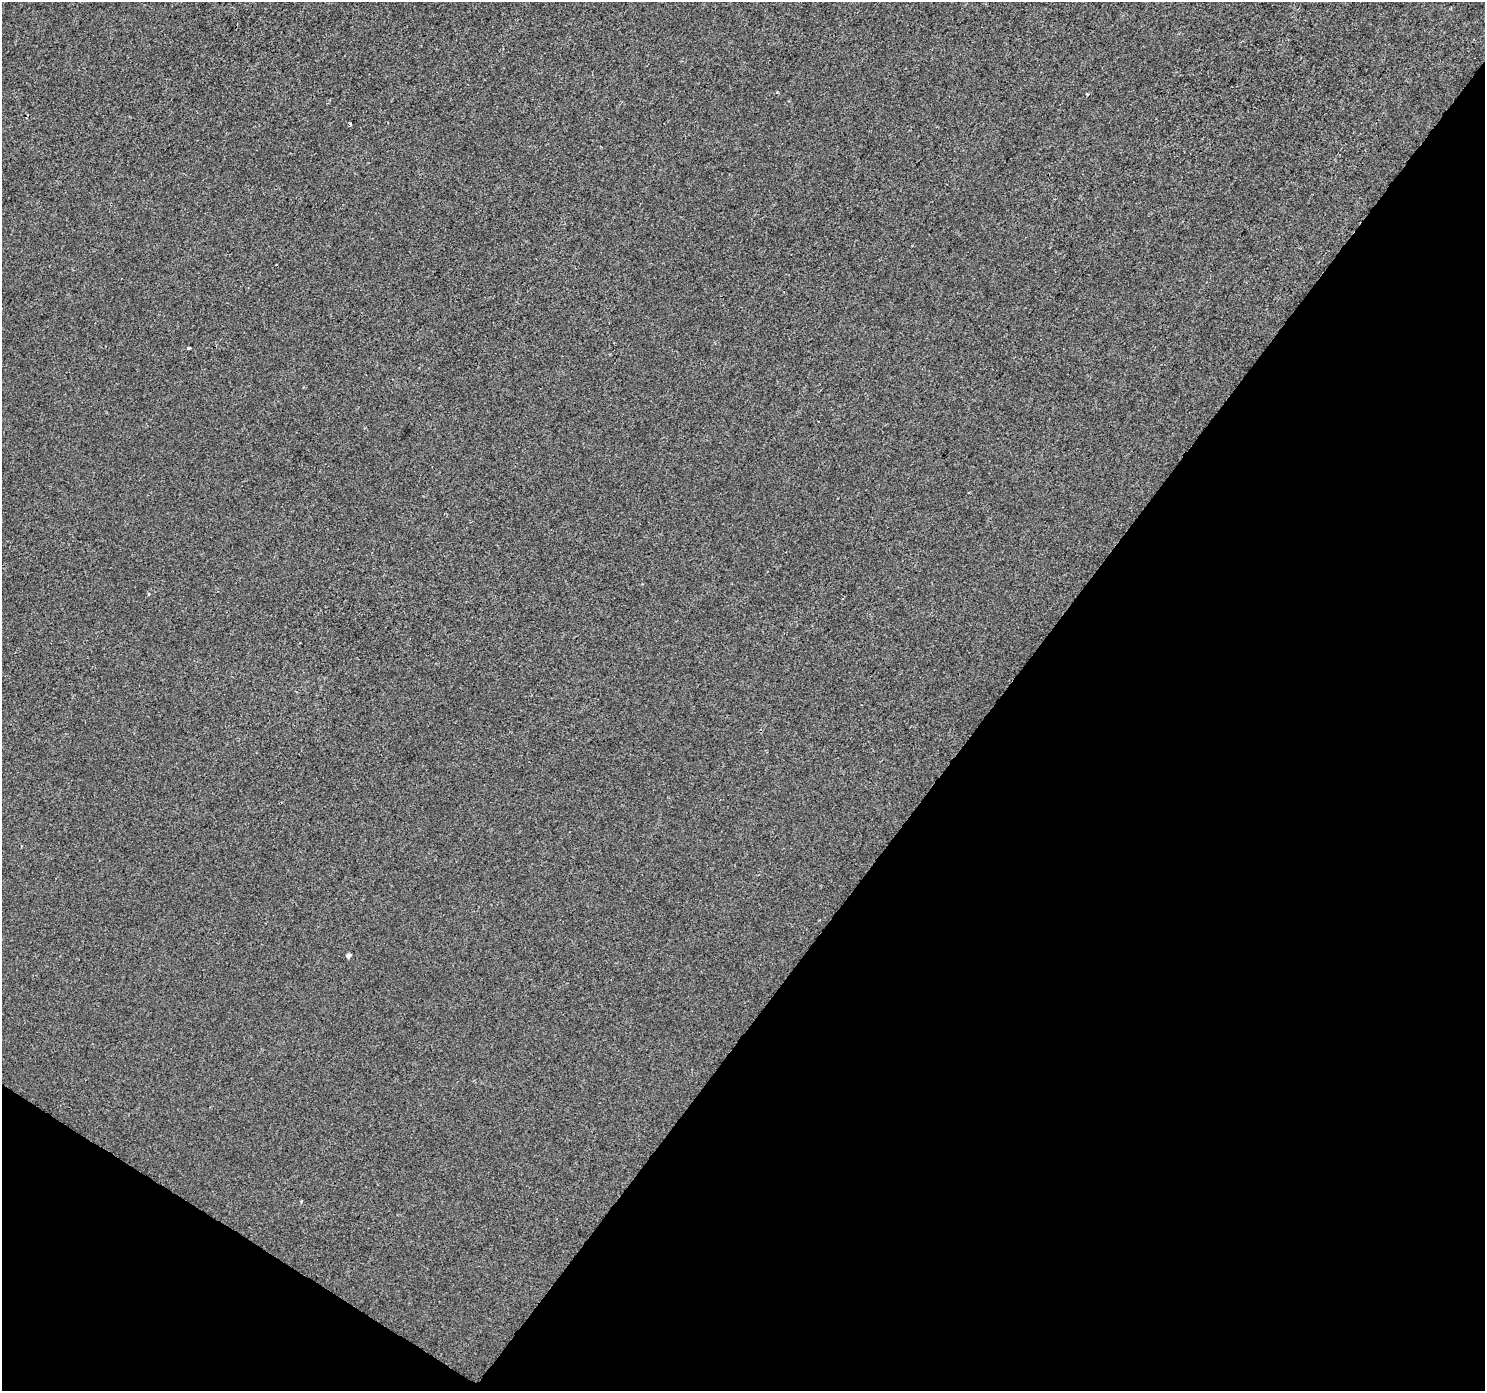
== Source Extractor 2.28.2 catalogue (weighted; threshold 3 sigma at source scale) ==
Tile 15 of 4 x 4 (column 3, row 4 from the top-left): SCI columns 2972-4454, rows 251-1639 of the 5937 x 5990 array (HDU 1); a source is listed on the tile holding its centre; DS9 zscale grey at full resolution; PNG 1487 x 1393 px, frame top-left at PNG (2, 2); no overlay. Shown black and unused: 36% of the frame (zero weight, under 2 of 3 exposures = <1% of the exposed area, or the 3 px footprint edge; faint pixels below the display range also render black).
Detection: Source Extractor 2.28.2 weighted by HDU 2 'WHT'; one run over the whole footprint, this tile lists its part. Background -4.90e-04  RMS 0.0041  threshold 0.0185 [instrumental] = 3 sigma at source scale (4.5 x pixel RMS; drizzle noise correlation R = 1.50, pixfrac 1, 0.0396/0.0396 arcsec/px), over >= 5 px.
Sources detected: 6; all 6 listed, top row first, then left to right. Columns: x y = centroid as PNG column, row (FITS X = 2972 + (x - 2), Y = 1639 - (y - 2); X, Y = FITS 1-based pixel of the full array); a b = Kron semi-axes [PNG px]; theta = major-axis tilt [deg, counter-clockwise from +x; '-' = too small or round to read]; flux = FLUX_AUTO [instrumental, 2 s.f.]
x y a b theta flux
1087 94 4 3 - 0.41
350 123 4 4 - 2.5
188 348 3 3 - 0.66
148 594 3 3 - 0.48
348 956 4 4 - 1.7
301 1202 4 3 - 0.46